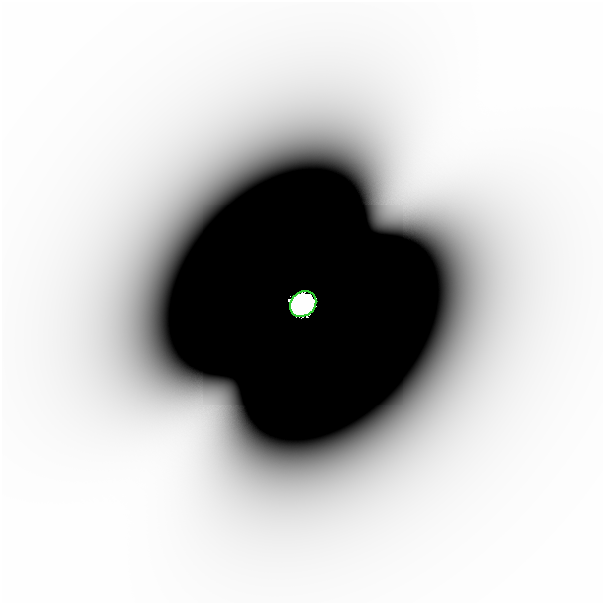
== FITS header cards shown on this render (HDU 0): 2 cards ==
NAXIS1  =                  601
NAXIS2  =                  601

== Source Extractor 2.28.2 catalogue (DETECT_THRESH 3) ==
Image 601 x 601 px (HDU 0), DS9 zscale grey, 1 PNG px = 1 image px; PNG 605 x 605 px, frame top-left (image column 1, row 601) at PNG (2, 2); each listed source drawn as its Kron ellipse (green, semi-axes under 4 px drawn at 4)
Background -1.06e-11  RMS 4.8e-12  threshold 1.44e-11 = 3 sigma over >= 5 px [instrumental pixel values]
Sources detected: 3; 2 with non-positive FLUX_AUTO (blend fragments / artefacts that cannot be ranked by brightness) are neither listed nor drawn; the other 1 listed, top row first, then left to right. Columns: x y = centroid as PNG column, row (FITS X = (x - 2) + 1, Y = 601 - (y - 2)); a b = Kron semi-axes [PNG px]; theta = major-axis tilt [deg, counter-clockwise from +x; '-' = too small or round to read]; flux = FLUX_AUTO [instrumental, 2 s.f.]
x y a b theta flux
303 304 14 12 41 49
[2 non-positive-flux detections neither listed nor drawn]